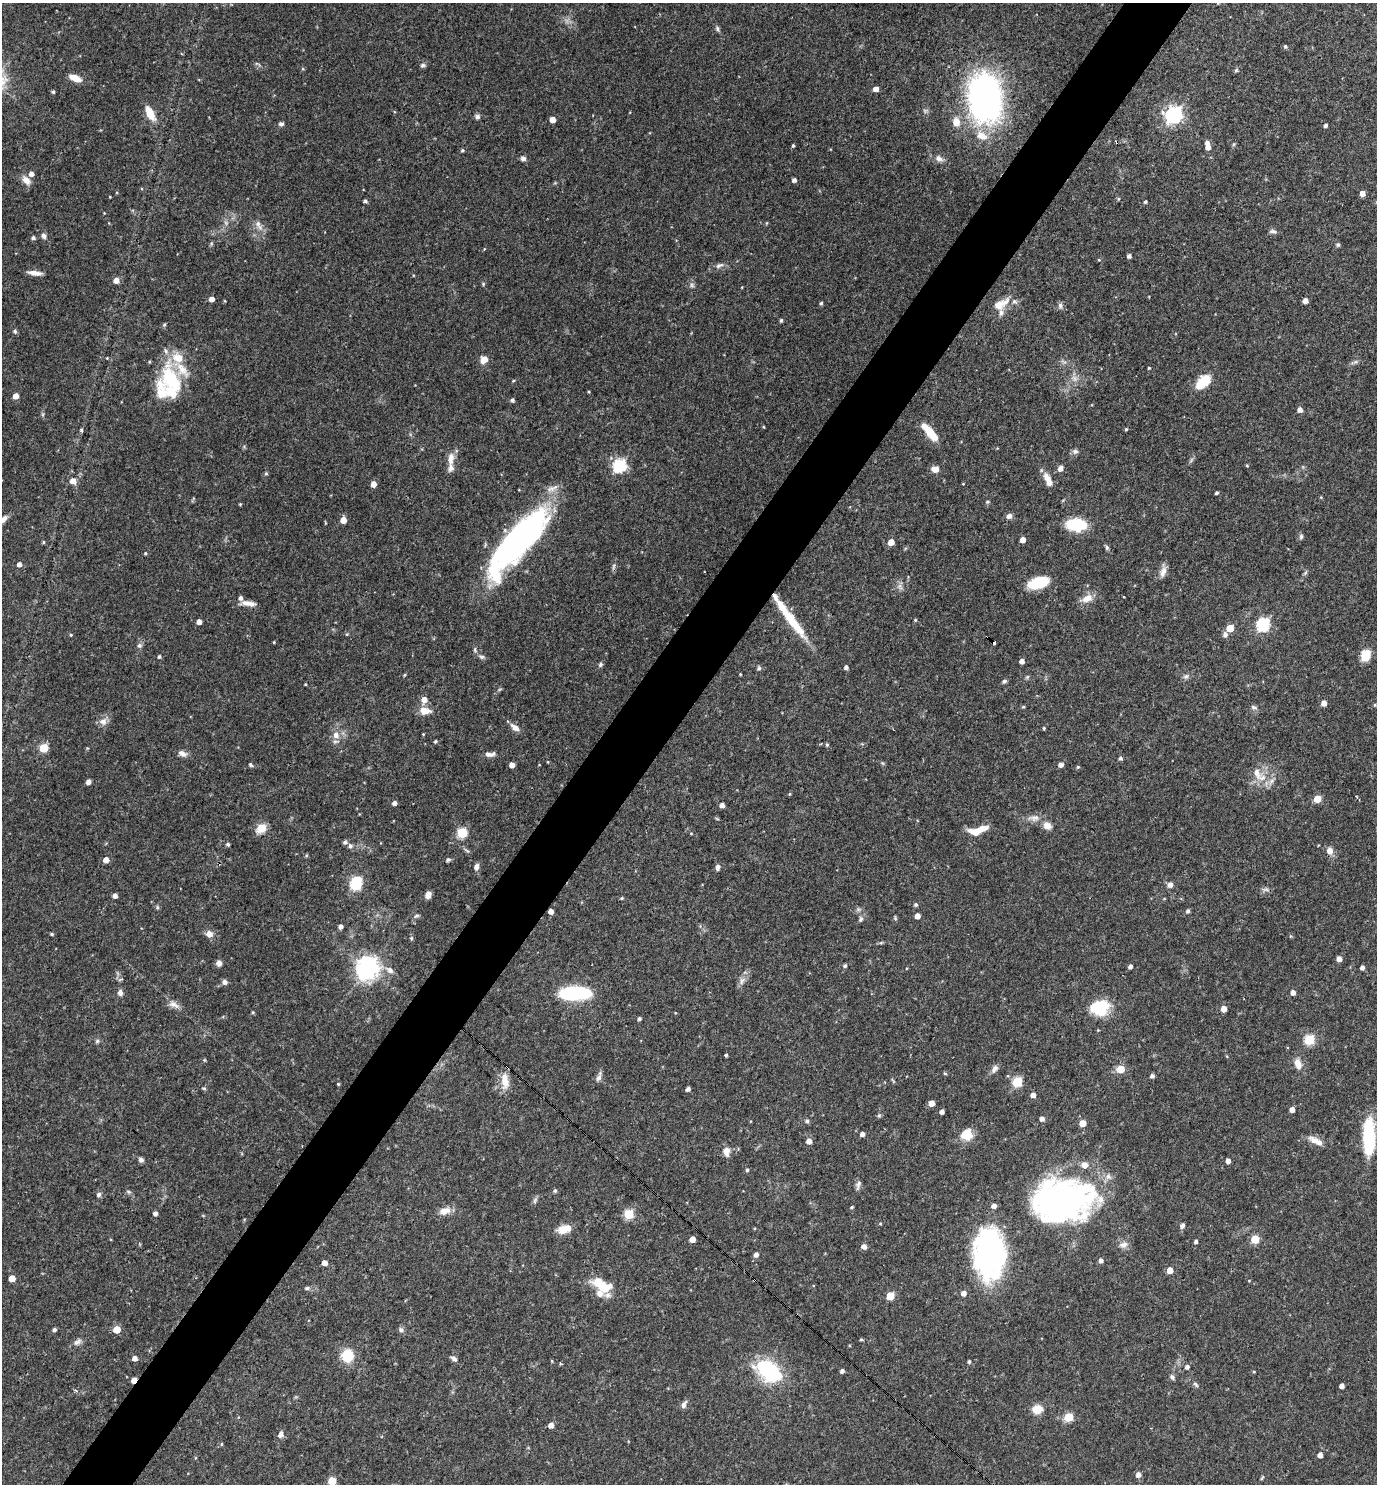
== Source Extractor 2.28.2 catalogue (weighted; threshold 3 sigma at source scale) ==
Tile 7 of 4 x 4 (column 3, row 2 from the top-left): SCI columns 2897-4271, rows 2967-4448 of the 5935 x 5931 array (HDU 1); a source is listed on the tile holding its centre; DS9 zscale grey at full resolution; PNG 1379 x 1486 px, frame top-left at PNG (2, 3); no overlay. Shown black and unused: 5% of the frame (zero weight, under 3 of 4 exposures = <1% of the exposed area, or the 3 px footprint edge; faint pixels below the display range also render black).
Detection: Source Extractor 2.28.2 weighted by HDU 2 'WHT'; one run over the whole footprint, this tile lists its part. Background 0.055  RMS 0.0032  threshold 0.0145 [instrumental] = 3 sigma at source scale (4.5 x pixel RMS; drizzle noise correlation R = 1.50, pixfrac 1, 0.05/0.05 arcsec/px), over >= 5 px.
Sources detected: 334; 4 too faint to see at this stretch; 2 inside a brighter object's white glare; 1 cosmic-ray / hot-pixel residue — not listed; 22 inside a brighter listed object's ellipse — not listed separately; the other 305 listed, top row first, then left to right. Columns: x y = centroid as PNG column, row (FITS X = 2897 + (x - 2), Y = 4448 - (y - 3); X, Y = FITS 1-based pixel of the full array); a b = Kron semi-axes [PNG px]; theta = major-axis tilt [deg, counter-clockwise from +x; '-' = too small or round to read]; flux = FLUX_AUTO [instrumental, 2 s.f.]
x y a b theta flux
1218 3 3 2 - 0.23
717 29 9 5 -73 0.67
1285 46 4 4 - 0.61
257 64 9 3 -23 0.56
423 65 7 5 -3 0.75
303 69 5 4 - 0.34
1236 70 6 5 - 0.48
75 78 14 6 -24 3.6
876 89 5 4 - 2.2
53 92 4 4 - 0.59
985 98 43 29 -84 110
150 113 16 8 -63 5.4
1174 115 7 7 - 120
477 117 6 6 - 0.89
553 120 4 4 - 3.1
956 122 9 7 -80 3.3
281 124 6 5 - 0.81
1326 125 4 4 - 0.86
1116 142 3 2 - 0.42
1234 144 6 4 71 0.42
793 146 5 4 - 0.46
1208 147 6 5 - 2.2
462 150 5 4 - 0.5
523 158 7 6 - 1.1
939 158 10 8 -28 1.6
26 180 14 8 -47 2.4
794 180 4 4 - 1.2
1362 194 5 4 - 2.6
110 197 3 2 - 0.23
1118 199 5 4 - 0.42
365 201 4 4 - 0.8
1145 202 4 3 - 0.57
258 224 11 8 -46 1.8
1273 231 11 5 -8 0.94
44 236 6 5 - 1.3
33 238 5 4 - 0.83
211 244 6 4 73 0.45
1338 245 5 5 - 0.61
484 249 5 3 - 0.24
1129 256 4 4 - 1.1
1099 260 4 3 - 0.28
719 265 12 6 21 1.4
35 273 15 5 -8 2.3
116 280 5 5 - 2.4
483 284 5 4 - 0.4
692 285 8 7 - 0.95
211 299 5 4 - 1.9
1305 301 4 4 - 2.1
1014 302 8 7 - 1.2
821 303 4 4 - 0.55
999 305 16 12 29 4.1
1060 306 9 6 -87 0.97
781 320 4 3 - 0.59
164 325 5 5 - 0.44
15 331 6 5 - 0.65
484 359 8 7 - 3.1
1064 362 9 4 -34 0.84
1355 362 14 4 20 0.86
1149 368 3 3 - 0.33
1074 379 9 6 -56 1.5
513 381 5 3 - 0.29
1203 382 17 10 42 10
171 383 49 22 -78 21
589 392 3 3 - 0.3
16 396 5 4 - 3.1
512 400 4 4 - 0.76
1300 410 5 4 - 1.9
43 414 6 4 72 0.45
763 427 4 3 - 0.26
1126 429 4 3 - 0.41
81 430 4 3 - 0.66
931 434 21 9 -48 6
1075 451 9 7 8 0.92
450 458 19 9 83 2.9
619 466 6 6 - 50
1247 466 4 4 - 0.31
935 469 9 7 -1 2
1060 469 5 5 - 2.1
266 473 5 5 - 0.42
1046 477 12 9 -53 2.4
73 481 6 5 - 3.1
373 484 5 4 - 2.5
963 484 4 2 - 0.22
1216 493 4 3 - 0.61
1321 497 4 3 - 0.28
987 502 5 4 - 0.4
240 504 3 3 - 0.31
1009 516 6 5 - 1.4
343 520 5 4 - 3.5
1076 525 17 10 -4 17
1301 536 7 5 88 0.68
1023 540 4 4 - 2.9
518 541 62 18 50 140
43 542 4 4 - 0.37
891 542 5 5 - 3.6
1107 548 7 5 -75 0.59
145 553 4 3 - 0.41
19 564 5 5 - 1.3
614 565 6 4 72 0.63
1163 571 16 7 74 2.2
1306 572 7 4 70 0.53
1039 583 19 10 17 13
1124 597 3 2 - 0.25
1087 598 17 9 23 3.3
246 603 16 7 2 2.1
915 620 4 4 - 0.38
199 622 4 4 - 2
793 622 48 10 -53 12
1263 625 6 6 - 45
1230 628 5 5 - 7.9
347 634 5 4 - 0.32
1225 634 8 6 78 1
71 635 4 4 - 0.36
274 642 4 3 - 0.3
993 642 6 4 -55 4.5
139 646 7 6 - 0.86
475 650 8 5 -83 0.66
1365 655 13 10 73 4.7
159 657 4 4 - 0.59
481 657 10 6 -19 0.91
1022 661 4 4 - 1.9
600 665 7 6 - 0.67
846 667 4 4 - 0.94
759 668 7 5 68 0.6
740 674 3 3 - 0.28
404 675 4 4 - 0.33
1186 676 9 7 24 1
1027 677 6 4 45 0.45
1004 681 5 4 - 0.85
305 684 3 2 - 0.25
424 700 7 6 - 2.5
1324 703 5 4 - 2.6
1375 705 5 4 - 0.35
1023 707 4 4 - 0.39
1254 707 9 5 -13 0.82
425 711 13 8 -3 3.6
103 721 12 11 - 2.2
515 727 12 7 -36 2.2
1044 728 4 3 - 0.4
336 735 11 10 - 2.8
435 741 4 4 - 0.47
827 745 4 4 - 0.44
44 748 5 5 - 15
182 754 12 7 -23 1.7
490 754 14 6 5 1.7
1120 758 5 4 - 0.74
548 762 4 3 - 0.25
882 763 6 4 -45 0.42
251 765 6 4 -40 0.59
512 765 4 4 - 2.2
539 765 3 2 - 0.21
1061 765 5 4 - 1.4
1078 767 4 4 - 0.43
1257 773 22 11 -63 5
1271 781 14 6 54 1.8
88 782 4 4 - 1.6
789 794 5 4 - 0.33
1356 796 4 3 - 0.4
1317 799 5 5 - 6.8
394 803 5 4 - 1.2
722 805 4 4 - 1.5
1034 818 18 9 3 2.6
717 819 6 3 -20 0.33
1047 826 11 9 -40 2.4
261 828 13 10 35 3.8
976 832 15 7 -11 4
462 833 6 5 - 23
691 833 4 3 - 0.26
345 842 5 5 - 0.87
228 844 4 4 - 0.64
350 846 7 6 - 0.97
1330 851 7 6 - 2.4
106 860 5 5 - 2.4
448 860 6 5 - 0.65
476 867 8 6 77 1.4
718 867 7 5 75 1.3
356 885 7 6 - 26
1170 885 7 6 - 1.4
1266 890 11 4 -4 0.9
428 895 7 5 62 2.2
115 896 4 4 - 1.3
622 898 5 4 - 0.43
1164 899 5 3 - 0.24
916 905 4 4 - 0.63
157 907 6 5 - 0.51
551 911 4 4 - 1.9
1188 911 5 4 - 0.74
416 916 8 5 19 0.67
917 916 4 4 - 2.4
895 918 6 5 - 0.49
861 919 8 6 78 0.78
340 926 4 4 - 1.1
52 934 4 3 - 0.45
209 934 9 8 - 2.2
411 938 5 5 - 0.47
1339 959 5 4 - 2
219 963 6 6 - 1.6
845 966 5 5 - 0.53
1130 966 4 4 - 1
367 968 8 8 - 260
1362 968 4 4 - 1.2
390 970 11 7 -37 1.8
120 979 7 2 21 0.3
742 981 13 8 54 1.7
225 982 5 5 - 1.4
120 992 8 6 -89 1.3
1293 992 5 4 - 1.6
575 993 30 12 1 28
173 1004 16 9 -27 2.2
1100 1007 15 12 17 18
1224 1009 5 4 - 3
253 1012 4 4 - 0.38
639 1019 4 4 - 0.75
1098 1030 3 3 - 0.24
1309 1040 5 5 - 22
97 1041 6 5 - 0.62
726 1055 3 3 - 0.69
204 1060 5 4 - 0.35
1298 1064 14 8 -70 3.1
995 1069 12 7 59 1.5
1120 1069 7 6 - 4.7
945 1073 5 3 - 0.35
1152 1076 4 4 - 1
598 1077 13 6 69 1.4
505 1081 20 9 -85 4.9
1017 1082 5 5 - 20
338 1084 3 3 - 0.34
204 1088 6 4 -19 0.46
688 1089 4 4 - 1.1
1033 1095 5 4 - 1.8
931 1103 5 4 - 2.9
1292 1110 4 4 - 2
942 1112 4 4 - 1.4
879 1115 6 5 - 0.51
1042 1119 5 5 - 1.3
807 1121 6 5 - 0.62
1082 1123 5 5 - 4.5
862 1134 4 4 - 1.6
966 1135 11 11 - 7.2
1369 1137 40 12 -90 18
809 1141 5 5 - 2.2
1316 1141 21 7 -25 3
726 1151 12 8 89 2.5
141 1160 6 5 - 1.1
1228 1161 4 4 - 1.9
747 1170 4 4 - 0.5
858 1185 13 6 74 1.2
555 1191 5 4 - 0.52
128 1192 7 5 -22 0.62
99 1194 6 5 - 1.1
535 1200 9 5 64 0.79
1059 1200 73 42 4 100
852 1207 4 3 - 0.47
444 1211 13 9 17 3.2
155 1213 4 4 - 1.3
629 1214 5 5 - 17
880 1224 5 3 - 0.31
1182 1226 7 6 - 0.86
564 1229 15 9 14 4.6
692 1239 5 4 - 3.1
1255 1239 5 5 - 11
1196 1241 4 4 - 0.85
1123 1245 13 8 13 1.9
864 1246 5 5 - 1.8
989 1253 49 29 -90 80
756 1255 5 5 - 1.5
1101 1261 6 5 - 1
325 1263 4 4 - 2.2
1170 1270 5 5 - 3.8
12 1278 5 5 - 4.4
1249 1281 4 3 - 0.22
307 1288 8 5 10 0.66
605 1288 15 10 17 6.4
963 1293 5 5 - 1.8
890 1296 5 5 - 8.7
117 1329 5 5 - 6.6
54 1330 4 4 - 0.82
401 1330 8 6 -26 0.98
861 1339 5 3 - 0.4
78 1342 13 7 36 1.5
347 1356 11 10 - 10
135 1358 5 4 - 1.9
454 1359 10 6 -33 1
552 1361 4 4 - 0.29
969 1362 4 3 - 0.55
561 1364 5 3 - 0.35
1187 1367 5 5 - 1.1
769 1371 26 16 -34 31
842 1371 4 4 - 0.95
1254 1372 5 3 - 0.27
1172 1377 7 5 -48 0.78
134 1380 5 4 - 2.9
1196 1384 9 5 -45 0.74
1342 1386 4 4 - 1.7
76 1390 5 4 - 0.74
684 1405 11 5 66 1.2
1037 1409 11 9 14 4.6
1068 1417 5 5 - 14
551 1425 5 5 - 1.9
280 1434 9 7 64 1.5
222 1444 5 3 - 0.31
1320 1455 4 4 - 2.1
1138 1475 5 5 - 1.8
1262 1478 7 3 53 0.39
332 1481 5 5 - 9.6
Overlapping masked pixels (flux is a lower limit): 4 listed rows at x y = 518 541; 993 642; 551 911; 134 1380
Isophote crosses this tile's border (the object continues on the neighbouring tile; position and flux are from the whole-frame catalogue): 2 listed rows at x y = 1218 3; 332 1481